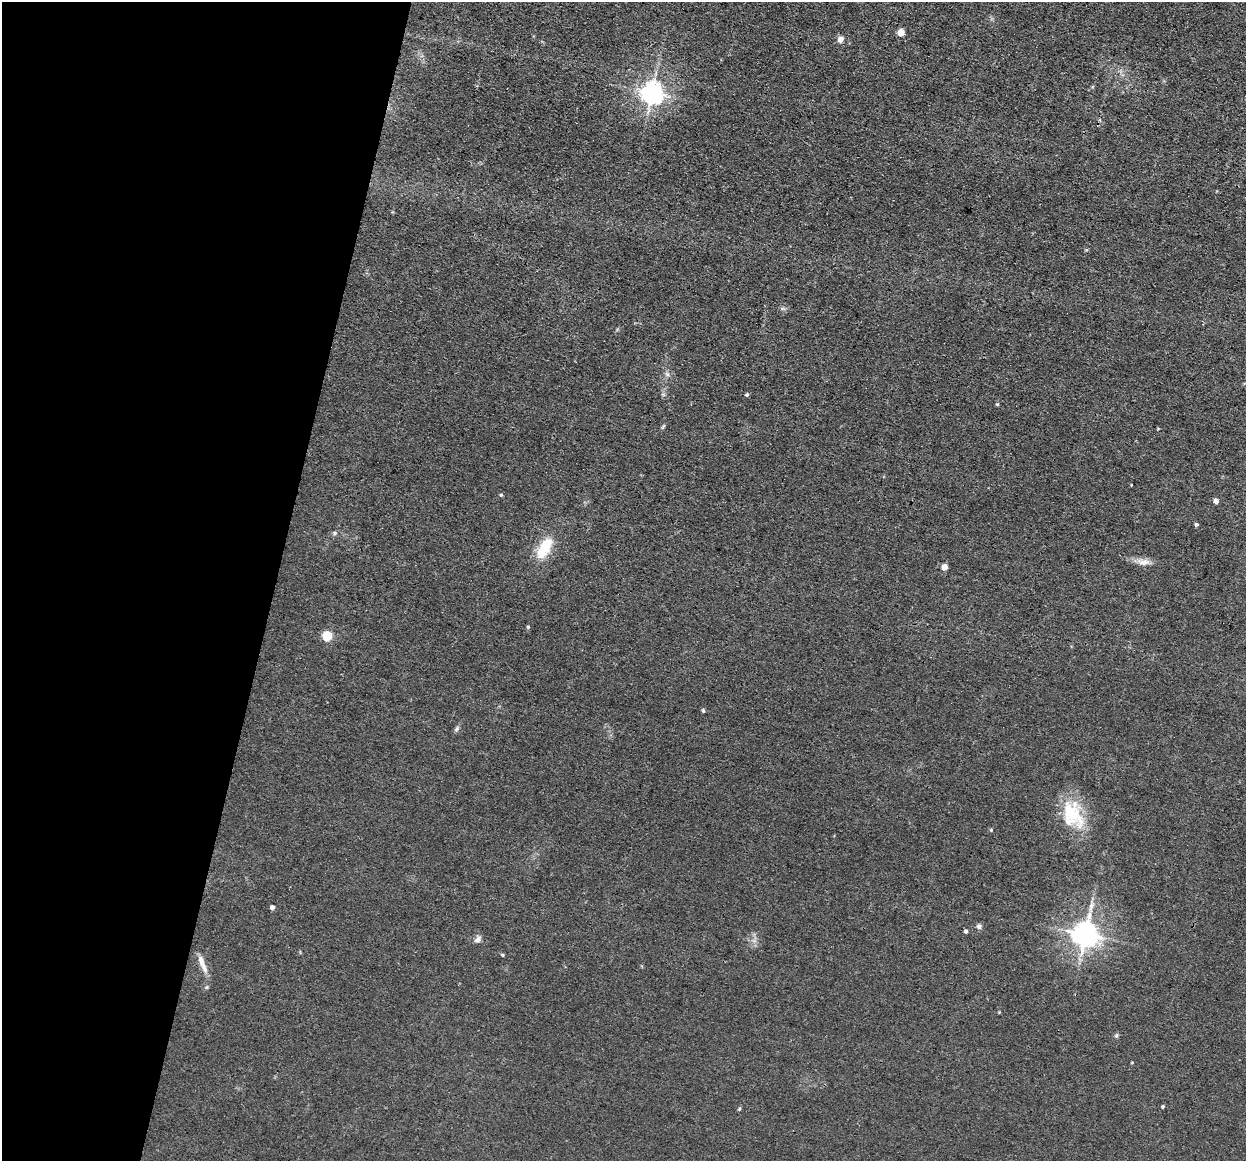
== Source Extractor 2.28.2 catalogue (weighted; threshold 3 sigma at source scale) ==
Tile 9 of 4 x 4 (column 1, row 3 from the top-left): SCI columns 1-1244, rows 1402-2560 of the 4975 x 5000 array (HDU 1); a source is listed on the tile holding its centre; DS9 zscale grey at full resolution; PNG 1248 x 1163 px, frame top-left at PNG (2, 2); no overlay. Shown black and unused: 22% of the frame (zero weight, under 3 of 4 exposures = <1% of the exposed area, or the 3 px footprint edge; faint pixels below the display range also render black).
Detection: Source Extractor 2.28.2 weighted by HDU 2 'WHT'; one run over the whole footprint, this tile lists its part. Background 0.046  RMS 0.0054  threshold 0.0245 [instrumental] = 3 sigma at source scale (4.5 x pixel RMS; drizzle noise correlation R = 1.50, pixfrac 1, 0.05/0.05 arcsec/px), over >= 5 px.
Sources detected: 32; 1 inside a brighter listed object's ellipse — not listed separately; the other 31 listed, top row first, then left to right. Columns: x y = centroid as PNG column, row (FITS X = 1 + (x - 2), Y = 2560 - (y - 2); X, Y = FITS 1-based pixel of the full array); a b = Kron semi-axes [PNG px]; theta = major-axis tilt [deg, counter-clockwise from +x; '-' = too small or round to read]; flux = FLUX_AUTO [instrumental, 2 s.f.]
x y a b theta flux
901 32 5 4 - 9.6
840 39 5 4 - 7
652 93 7 7 - 450
667 374 7 4 -45 1.3
747 395 4 4 - 0.88
997 404 5 4 - 0.56
663 426 10 3 50 0.8
501 495 4 4 - 0.74
1216 501 4 4 - 4
1196 524 4 4 - 1.3
335 533 7 6 - 1.3
544 548 34 15 59 16
1143 562 21 7 -5 4.7
944 567 5 4 - 7.5
528 627 5 4 - 0.74
327 636 5 5 - 35
703 711 5 4 - 0.82
457 729 7 5 53 1.3
1073 815 40 24 -68 28
991 830 4 4 - 0.57
272 907 4 4 - 2.4
979 926 6 5 - 2
966 931 4 4 - 1.3
1085 934 9 8 - 610
478 939 10 7 51 2.2
502 955 5 4 - 0.63
201 960 15 7 -73 4
207 987 5 5 - 0.77
1116 1036 7 5 89 0.94
1163 1107 4 4 - 0.69
739 1109 6 3 45 0.67